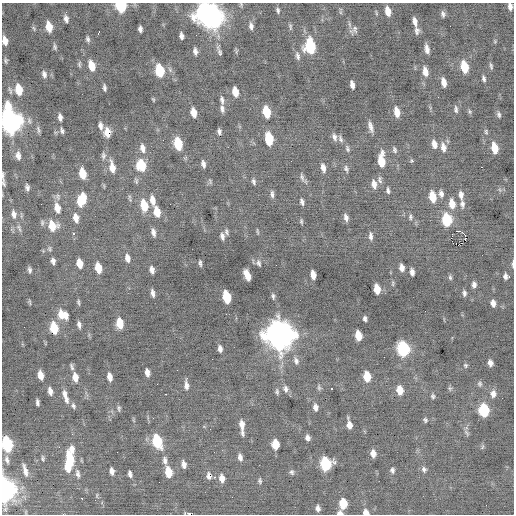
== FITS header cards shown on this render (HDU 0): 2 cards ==
NAXIS1  =                  512 / Axis length
NAXIS2  =                  512 / Axis length

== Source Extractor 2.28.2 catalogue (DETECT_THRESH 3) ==
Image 512 x 512 px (HDU 0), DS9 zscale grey, 1 PNG px = 1 image px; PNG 516 x 516 px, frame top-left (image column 1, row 512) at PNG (2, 3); no overlay
Background -0.123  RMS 0.83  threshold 2.5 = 3 sigma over >= 5 px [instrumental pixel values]
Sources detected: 232; all 232 listed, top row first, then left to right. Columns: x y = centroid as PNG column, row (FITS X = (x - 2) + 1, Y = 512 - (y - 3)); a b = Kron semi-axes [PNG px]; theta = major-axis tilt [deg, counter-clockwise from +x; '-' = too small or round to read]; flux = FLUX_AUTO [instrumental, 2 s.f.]
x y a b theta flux
121 6 7 6 - 4200
510 6 6 4 -81 250
278 10 7 4 -77 120
388 11 9 5 -77 550
340 12 6 4 -71 75
376 13 7 3 -78 60
207 14 12 9 -86 25000
443 14 7 5 -77 150
214 18 12 8 -85 18000
66 19 7 4 -79 210
415 22 10 5 -77 290
251 26 8 5 -83 190
49 27 9 5 -80 750
290 27 8 4 -83 94
34 28 7 4 -70 84
140 29 6 4 -88 190
354 30 13 8 51 220
417 31 8 5 -85 190
99 32 3 2 - 89
196 35 2 2 - 28
181 36 6 4 -78 200
88 39 7 4 -74 130
5 41 8 5 -78 400
495 41 6 4 73 58
219 45 7 4 61 110
310 46 11 7 -83 3800
55 47 6 4 -79 110
427 49 8 4 -81 280
195 51 7 4 -80 200
220 52 8 4 -67 110
298 56 11 5 -77 190
5 60 7 4 -82 97
79 64 7 4 90 93
91 66 9 6 -76 910
491 66 8 4 -77 100
464 67 10 5 -77 1400
159 71 9 6 -79 2400
425 72 10 6 -78 470
44 74 9 6 -73 200
484 78 7 4 -75 130
444 82 8 4 -77 390
352 85 7 4 -77 260
104 88 6 3 -79 140
19 90 10 6 -80 1100
235 92 8 5 -78 680
153 99 4 2 - 62
222 100 10 5 -81 180
222 109 9 5 -77 190
456 109 10 5 -87 150
266 112 9 5 -78 1400
397 112 10 5 -80 510
470 112 7 5 -72 86
193 113 8 5 -78 580
499 114 8 5 -73 120
60 117 7 4 -80 220
11 121 14 8 -78 30000
100 126 9 5 -80 220
370 127 13 4 -74 270
38 130 10 4 -77 120
62 131 6 4 -78 130
219 131 6 4 -83 150
107 132 9 6 -84 570
486 132 6 4 -75 83
334 137 9 6 -70 210
269 139 10 6 -82 1800
340 139 10 5 -69 160
163 140 3 2 - 51
178 144 9 6 -73 2000
434 144 9 6 -77 360
443 147 11 7 -78 380
142 148 12 7 -77 360
494 148 9 5 -79 1100
347 149 10 5 -71 140
394 150 8 5 -70 120
18 156 9 6 -82 280
103 156 9 6 -90 170
381 161 13 6 -89 1300
411 161 5 5 - 67
203 164 8 4 -77 220
141 165 11 8 -77 1500
112 167 13 6 -80 580
481 167 2 2 - 110
323 168 9 5 -78 310
346 169 9 6 -73 140
82 173 9 5 -79 1000
3 175 8 3 86 100
302 177 13 6 -70 170
380 180 11 6 -85 160
136 181 8 5 -83 100
3 182 11 5 -84 130
254 182 8 5 -77 130
374 184 9 5 -77 350
27 187 6 4 -81 160
388 190 7 4 -79 130
272 194 9 5 -88 170
441 194 9 6 -75 220
461 195 10 6 -85 270
432 197 9 6 -79 1100
130 198 10 4 -77 100
82 199 13 8 68 1400
153 200 11 6 -79 450
302 202 7 4 -76 160
452 204 10 6 -81 630
462 204 11 6 -85 190
144 205 11 7 -78 1200
57 208 12 7 -77 610
157 212 10 6 -78 810
14 214 10 6 -82 250
346 217 8 4 -76 210
410 217 8 5 -90 120
76 218 9 6 -76 430
447 220 9 7 -82 2500
301 221 7 4 -81 83
42 223 8 5 90 110
52 226 11 9 -67 990
19 228 11 4 -69 140
257 231 7 3 -84 70
460 231 5 3 - 140
153 232 9 5 -78 230
226 232 8 4 -70 120
73 234 3 2 - 380
465 235 5 2 - 66
222 236 7 4 -74 190
371 236 9 5 -85 200
451 238 2 2 - 710
465 240 3 2 - 360
459 245 5 2 - 200
49 249 7 5 -67 99
127 258 9 5 -76 320
53 261 6 4 -75 190
200 263 6 3 -83 120
258 263 9 6 -65 160
80 264 8 5 -78 710
513 264 8 2 88 120
98 268 9 5 -77 850
402 268 7 4 -81 300
30 270 6 4 -82 140
152 270 7 4 -79 250
412 272 6 4 -81 240
247 275 10 5 -68 610
313 275 8 5 -79 480
505 276 6 4 -80 160
509 276 3 3 - 81
450 277 6 4 -80 96
393 283 7 3 90 71
474 285 6 5 - 190
377 289 8 5 -80 880
153 293 7 3 -78 200
464 293 6 4 -87 140
273 296 6 4 -78 110
227 297 9 6 -77 2100
30 302 8 3 -79 71
78 302 7 3 -82 94
493 303 6 4 -80 280
61 315 11 8 -76 650
66 315 9 5 -77 360
365 319 5 3 - 140
120 323 9 6 -81 1000
79 325 7 4 -80 180
54 328 10 6 -78 1400
279 335 12 10 -71 74000
358 335 8 5 -78 970
220 349 8 5 -79 210
403 349 9 7 -80 6400
296 361 10 7 -75 210
490 363 6 4 -80 260
465 365 6 5 - 97
72 367 8 3 -72 110
147 373 7 4 -80 290
41 375 8 5 -76 470
367 376 8 5 -83 1100
75 377 10 6 -81 480
110 377 8 4 -77 370
187 378 3 2 - 81
480 384 7 6 - 120
186 385 9 5 -85 250
319 387 8 5 -83 110
450 388 7 5 -69 98
286 389 9 7 -76 220
331 389 3 3 - 100
400 390 8 6 -81 690
50 391 8 5 -78 280
277 391 8 5 -87 120
166 394 3 2 - 280
493 394 9 7 90 300
65 396 18 6 -72 410
433 396 6 5 - 100
37 402 6 3 -78 150
73 406 8 5 -75 130
315 407 8 5 -85 260
119 408 8 4 89 100
484 410 8 6 -84 3600
425 420 6 4 -54 97
242 424 12 6 -82 390
349 425 8 5 -80 400
242 433 9 5 -78 160
467 433 10 4 -54 110
307 438 6 5 - 210
157 441 10 6 -74 2900
7 444 10 6 -79 5200
275 444 8 6 -85 1100
482 447 6 4 71 76
214 452 2 2 - 41
373 453 6 5 - 380
240 457 8 5 -79 240
43 458 8 4 -86 95
70 458 20 8 89 2000
7 460 12 5 -79 220
165 460 10 6 -85 220
184 464 8 5 -79 260
326 464 9 7 -88 4300
68 467 11 6 -77 840
424 469 8 6 -67 160
25 470 14 5 -74 340
392 470 7 5 -80 140
112 471 7 4 -80 260
168 472 9 6 -80 1100
292 472 7 5 -72 120
78 474 13 6 -76 220
130 474 7 4 -72 180
208 476 9 6 -79 220
214 477 2 2 - 370
222 478 8 6 -81 370
260 481 6 4 -87 100
4 489 11 7 -82 36000
97 495 7 3 89 62
82 498 3 2 - 84
343 503 8 6 -88 1400
318 508 6 4 -78 200
366 512 7 6 - 290
340 513 6 5 - 220
189 514 3 2 - 200
At the frame edge (FLAGS 8, measured only in part): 12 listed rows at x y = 121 6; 510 6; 251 26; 5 41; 11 121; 3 175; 513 264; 7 444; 4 489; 366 512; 340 513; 189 514